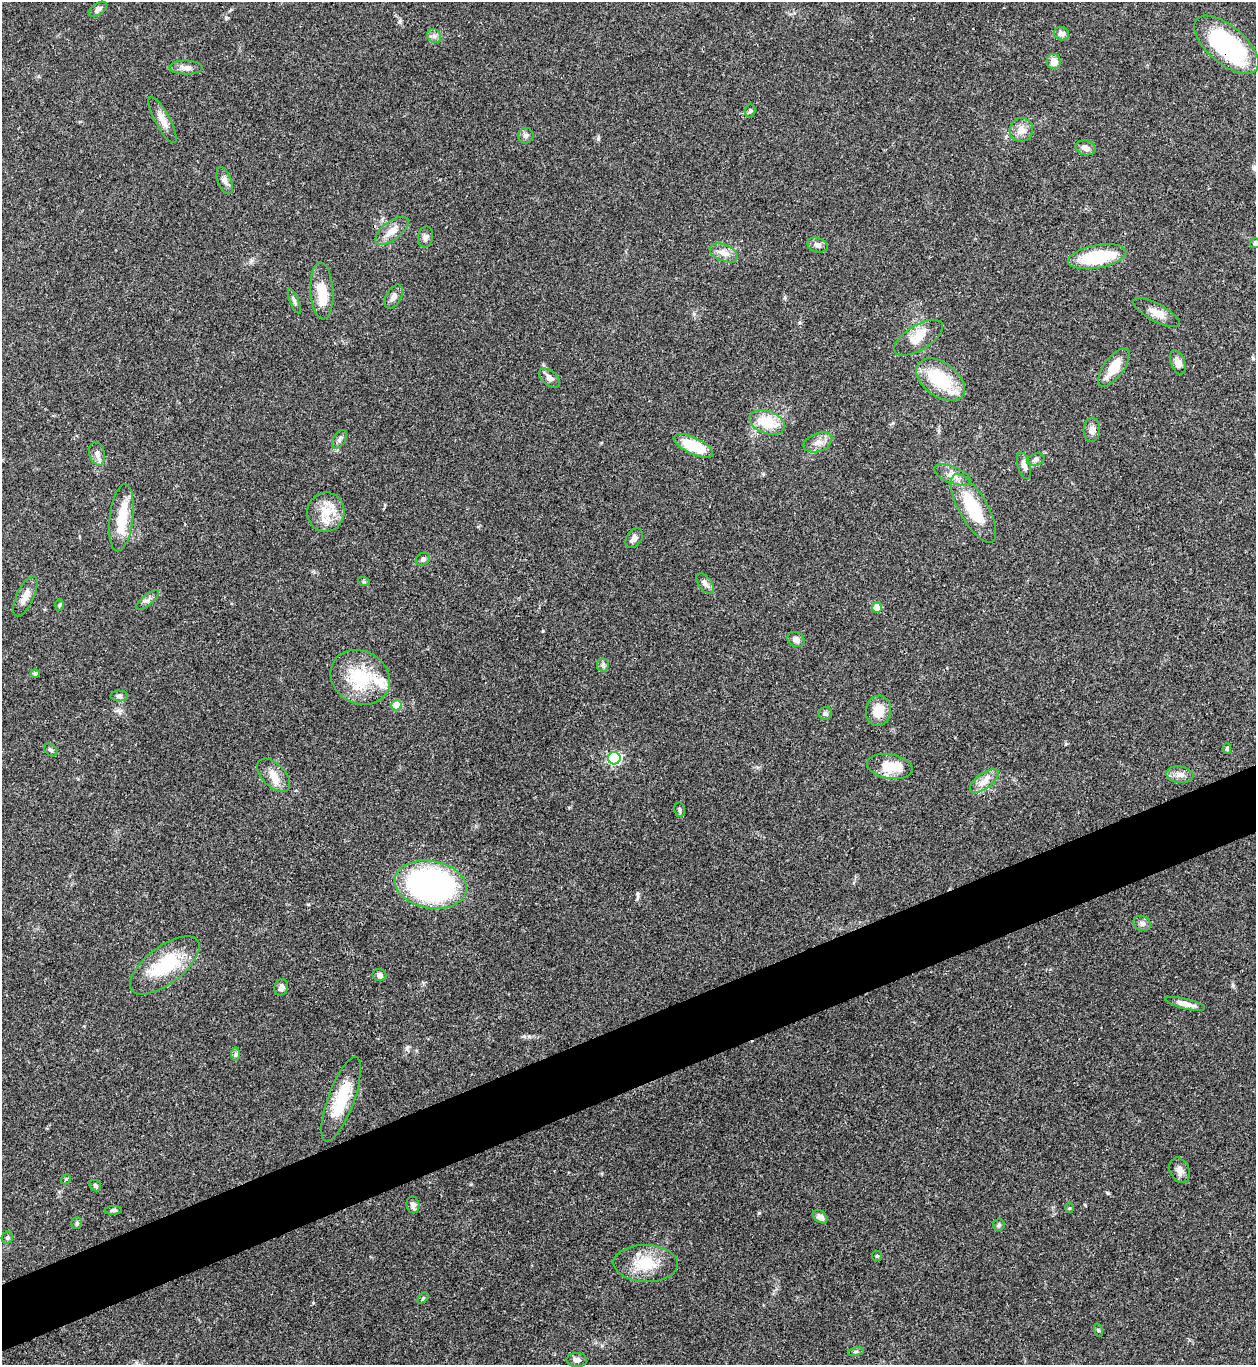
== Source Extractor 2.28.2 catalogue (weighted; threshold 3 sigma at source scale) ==
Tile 7 of 4 x 4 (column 3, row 2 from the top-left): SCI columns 2785-4038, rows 2728-4090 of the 5443 x 5458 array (HDU 1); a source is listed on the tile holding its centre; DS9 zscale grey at full resolution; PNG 1258 x 1367 px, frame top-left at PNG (2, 2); each listed source drawn as its Kron ellipse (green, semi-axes under 4 px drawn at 4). Shown black and unused: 5% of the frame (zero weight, under 3 of 4 exposures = <1% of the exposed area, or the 3 px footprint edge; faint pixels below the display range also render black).
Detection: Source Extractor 2.28.2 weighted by HDU 2 'WHT'; one run over the whole footprint, this tile lists its part. Background 0.062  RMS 0.0052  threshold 0.0232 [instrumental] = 3 sigma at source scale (4.5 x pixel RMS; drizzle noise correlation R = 1.50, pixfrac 1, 0.05/0.05 arcsec/px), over >= 5 px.
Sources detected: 93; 1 inside a brighter object's white glare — neither listed nor drawn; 5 inside a brighter listed object's ellipse — not listed separately; the other 87 listed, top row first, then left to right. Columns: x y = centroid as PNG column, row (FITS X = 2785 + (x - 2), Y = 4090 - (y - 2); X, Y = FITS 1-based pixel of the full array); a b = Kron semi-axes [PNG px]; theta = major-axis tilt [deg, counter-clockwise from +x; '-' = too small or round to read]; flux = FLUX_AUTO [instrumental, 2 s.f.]
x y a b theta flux
98 9 10 6 35 1.9
1061 34 7 6 - 2.6
434 36 7 6 - 1.7
1226 45 39 18 -40 66
1054 62 8 7 - 4.5
186 67 16 7 -1 2.9
750 111 7 5 87 1.1
163 120 26 7 -62 5.1
1021 130 12 11 - 4.2
526 136 8 7 - 1.7
1086 148 10 7 -14 3.4
225 181 14 6 -69 2.3
392 231 20 9 37 5.8
425 237 10 7 79 1.9
1255 243 5 5 - 1.4
817 245 10 7 -19 2.1
724 253 15 8 -22 4.1
1097 257 29 11 10 28
322 291 28 11 -87 13
394 297 13 7 60 2.7
294 301 13 4 -69 1.4
1156 313 25 9 -28 5.4
919 338 27 12 31 9.4
1178 362 13 7 -69 3.5
1114 368 23 10 54 10
550 378 12 7 -39 2.4
940 380 27 17 -36 26
767 422 18 11 -20 15
1092 430 12 8 87 2.9
339 439 10 6 58 1.7
818 442 15 9 22 4
693 446 21 8 -25 21
97 454 12 8 -76 2.9
1036 460 9 6 20 1.9
1024 466 14 6 -73 2.9
952 475 19 8 -21 4.3
973 508 38 14 -60 27
326 512 19 18 - 11
121 518 34 11 83 17
634 538 10 7 54 2.4
423 559 8 6 34 1.3
364 582 6 4 -17 0.62
705 584 12 6 -53 2.3
25 596 22 8 65 4.9
147 600 14 5 39 1.8
59 605 6 4 88 0.65
877 607 5 5 - 8.7
796 639 9 7 -28 2.6
603 665 6 6 - 1.2
35 673 4 4 - 1.3
360 677 31 26 -30 28
119 696 9 5 -1 1.4
396 705 5 5 - 14
878 711 15 12 83 8.8
825 713 7 6 - 1.4
1227 748 5 4 - 0.79
51 750 7 5 -42 1.1
614 758 6 6 - 78
890 767 23 12 -9 12
274 775 20 11 -46 6.4
1180 775 14 8 -7 3.1
984 781 17 7 36 4.6
680 810 7 5 -80 1.1
431 885 36 23 -10 130
1142 923 9 7 -28 1.9
165 965 41 18 37 28
380 975 7 6 - 2
281 987 8 6 69 2.1
1185 1004 20 5 -13 4.2
236 1054 7 4 90 1
341 1099 45 13 70 21
1180 1170 13 9 -66 3.3
66 1179 6 4 45 0.66
95 1186 6 5 - 1.1
413 1205 8 6 -79 1.7
1069 1208 5 4 - 0.54
114 1210 8 4 4 1
820 1217 8 5 -38 3.1
77 1223 6 5 - 0.87
999 1225 6 5 - 0.91
7 1238 6 5 - 1.1
877 1256 5 5 - 0.69
646 1263 32 18 -2 17
423 1298 6 4 45 0.69
1098 1330 7 4 -72 0.66
856 1352 8 4 9 0.96
577 1360 10 7 -3 2.5
Overlapping masked pixels (flux is a lower limit): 1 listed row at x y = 1226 45
Isophote crosses this tile's border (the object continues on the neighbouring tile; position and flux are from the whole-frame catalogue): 1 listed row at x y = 1255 243
Unlisted compact peaks at least as high as the median listed source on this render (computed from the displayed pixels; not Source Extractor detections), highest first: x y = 759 1213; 543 631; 638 894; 598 139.